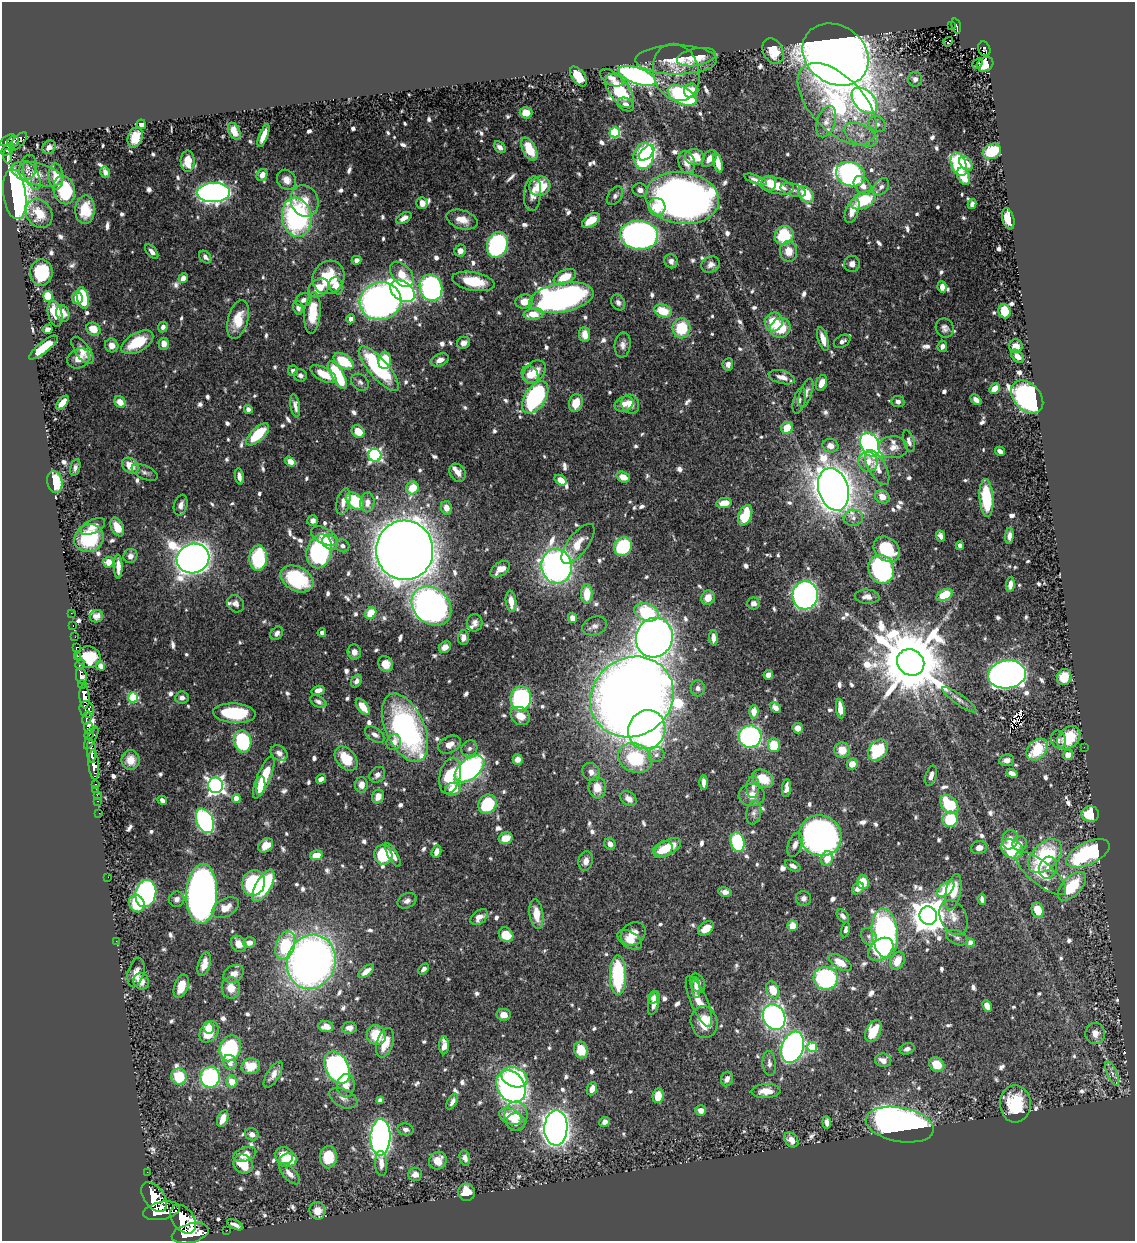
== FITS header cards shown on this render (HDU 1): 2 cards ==
NAXIS1  =                 1133
NAXIS2  =                 1239

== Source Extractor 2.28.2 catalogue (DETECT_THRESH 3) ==
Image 1133 x 1239 px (HDU 1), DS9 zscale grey, 1 PNG px = 1 image px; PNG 1137 x 1243 px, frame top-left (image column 1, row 1239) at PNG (2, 2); each listed source drawn as its Kron ellipse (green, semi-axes under 4 px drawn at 4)
Background 0.993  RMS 0.011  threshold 0.0332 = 3 sigma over >= 5 px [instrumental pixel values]
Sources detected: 921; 3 with non-positive FLUX_AUTO (blend fragments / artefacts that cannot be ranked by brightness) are neither listed nor drawn; of the other 918, the 500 brightest by FLUX_AUTO listed and drawn (418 fainter detections omitted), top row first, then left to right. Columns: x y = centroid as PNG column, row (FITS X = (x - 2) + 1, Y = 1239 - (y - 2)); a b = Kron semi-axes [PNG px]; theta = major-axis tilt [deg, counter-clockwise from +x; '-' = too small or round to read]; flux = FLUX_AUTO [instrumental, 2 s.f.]
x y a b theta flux
951 25 3 2 - 10
956 26 8 4 -77 72
948 42 5 3 - 5
984 49 7 5 -66 70
773 51 13 9 -62 18
836 54 35 29 -35 1700
696 57 20 8 11 16
676 60 41 14 0 22
977 63 6 3 44 9
985 64 8 7 - 12
676 72 29 23 -74 20
578 76 11 6 -54 18
637 76 19 8 -20 270
611 78 12 7 -31 5.1
915 79 7 7 - 3.4
620 91 19 10 -54 39
691 91 7 7 - 11
682 95 15 8 -27 110
865 101 15 10 -45 200
626 104 9 6 -29 3.8
837 104 50 27 -47 120
526 113 6 5 - 14
826 122 16 9 72 7.6
141 124 4 4 - 5.9
877 124 9 7 -36 3.7
234 131 9 5 -64 7.8
615 132 5 5 - 66
861 135 18 10 -26 10
263 136 12 4 68 8
135 137 10 7 71 14
7 140 9 4 33 430
18 141 11 5 48 290
13 142 6 5 - 290
49 147 7 6 - 3.9
500 147 7 5 -46 3.7
529 149 12 6 -63 23
8 150 7 4 37 300
992 151 9 7 27 29
647 153 9 5 47 75
7 156 7 3 -88 190
644 156 13 10 80 150
695 157 10 7 -8 13
709 159 9 6 52 5.9
188 161 11 7 -89 12
687 162 12 8 -73 8.6
718 163 10 4 -75 10
966 163 8 5 -49 7.3
959 164 12 7 -69 73
28 167 13 8 76 4.4
105 172 6 4 -76 3.8
37 174 27 11 -15 14
850 174 15 11 -24 230
262 175 6 5 - 6.3
32 176 15 7 -66 5.9
963 176 9 6 -64 13
56 177 13 7 -87 13
755 179 12 4 -21 3.8
287 180 10 9 - 6.2
769 183 7 7 - 9.4
863 185 10 7 -50 7.2
540 186 11 9 24 24
776 186 18 8 -13 23
881 187 9 7 51 3.6
64 190 14 10 -76 62
640 190 7 6 - 4.6
793 190 13 6 -16 3.4
214 192 16 9 3 360
15 194 25 11 -82 490
532 194 17 8 85 7.9
806 195 9 6 -48 22
615 196 10 6 53 3
682 198 37 26 -8 590
863 200 13 8 25 44
305 201 16 13 -70 12
422 203 6 5 - 6.7
972 204 5 4 - 3.7
657 207 9 8 - 15
85 210 14 10 88 21
852 211 13 6 70 9.3
39 214 15 12 -54 15
297 217 19 15 -82 150
404 218 8 5 30 5.1
1008 219 11 6 -75 17
462 220 16 9 -18 10
591 221 10 6 35 14
639 235 19 14 -7 340
784 235 10 9 - 44
497 245 13 10 71 130
460 251 6 5 - 4.8
789 251 10 8 -80 11
152 252 8 4 -50 3.6
205 257 7 5 -50 3.5
357 260 5 4 - 4
671 261 7 6 - 3.3
711 264 9 8 - 4.8
852 264 8 8 - 4
41 272 13 11 89 36
402 274 14 9 -51 14
329 277 17 15 55 33
565 277 12 6 25 19
183 278 5 4 - 5.2
473 281 21 9 -11 26
336 286 9 6 -69 9.3
942 287 6 4 -83 6.1
319 288 11 8 33 15
431 288 13 11 -73 200
403 291 13 9 -35 390
48 296 5 5 - 35
77 298 6 5 - 9.5
83 298 11 6 -77 49
561 298 32 14 11 350
303 300 8 6 24 3.6
380 301 21 19 16 500
524 302 9 7 10 11
618 302 8 6 -60 3.2
298 308 7 5 -74 3.4
663 311 9 6 -19 19
1004 311 7 6 - 27
63 313 8 6 -72 6.9
312 313 21 8 85 23
55 314 13 7 -75 17
533 314 10 6 8 14
351 319 4 4 - 4.6
238 320 20 10 74 20
774 322 9 8 - 21
163 327 5 4 - 3.8
681 328 10 9 - 30
780 328 10 9 - 22
945 328 10 9 - 3.5
47 329 5 4 - 3.7
93 329 7 6 - 12
585 334 7 5 -84 9.4
823 339 12 5 -73 8.5
842 341 9 5 28 3
137 342 18 9 30 31
463 343 7 6 - 3.9
164 344 6 5 - 7.5
112 345 7 6 - 5.9
623 345 12 8 84 4.2
942 346 6 5 - 3.3
1016 346 7 6 - 5.3
43 348 18 5 38 29
82 350 16 7 -54 8.6
1017 356 8 5 -45 5.9
79 358 12 9 26 8.1
385 360 8 6 87 26
440 360 9 6 24 6.1
344 361 11 6 -33 32
728 364 6 5 - 3.2
379 369 28 9 -49 92
293 371 5 5 - 3.4
535 372 13 9 47 13
323 374 14 6 -28 15
300 375 6 6 - 3.1
337 375 16 6 -60 59
530 375 9 8 - 8.4
782 377 13 6 -14 7.2
360 382 10 7 -42 2.9
821 383 8 5 72 7.5
995 389 6 4 44 12
806 393 15 6 71 4.6
535 397 18 10 57 130
1027 397 19 13 -47 280
976 400 6 4 -42 4.2
799 401 13 6 74 3
120 402 6 5 - 9
898 402 6 5 - 3.2
62 403 8 4 52 9.9
576 403 9 6 78 14
624 404 10 7 23 6.4
630 404 10 8 -63 8.2
295 406 12 4 -80 3.9
248 409 4 4 - 4.2
787 428 6 6 - 19
358 432 7 6 - 15
258 434 14 6 44 31
909 441 11 5 -73 3.4
870 445 12 9 -62 270
831 446 8 7 - 6.4
893 447 15 11 2 7.7
1000 451 5 4 - 4.1
375 455 6 6 - 160
290 461 6 4 -35 12
868 462 10 9 - 9.4
130 466 9 7 -41 13
75 467 8 5 74 2.9
877 468 19 8 -61 9.8
145 472 14 6 -24 3.4
458 473 9 7 -57 5.8
239 477 8 4 -80 4
623 477 7 5 -21 9.5
561 480 6 4 -34 9.8
55 482 11 7 -77 32
412 488 6 6 - 16
833 489 22 15 -73 1400
882 497 8 6 -35 8.8
986 498 19 7 -86 41
343 501 13 6 77 7
355 501 10 7 -42 42
367 502 10 7 85 6.6
724 503 8 5 8 12
181 505 10 6 76 4.9
446 508 7 5 -78 6.2
745 515 11 6 68 37
853 518 10 8 7 4.9
313 520 5 5 - 3.1
93 526 13 7 26 8
117 527 10 6 -65 12
324 536 14 7 -28 12
940 536 6 4 -67 3.5
1009 536 8 4 86 3.9
89 538 15 13 28 52
330 542 8 6 -33 9.9
578 544 24 10 53 13
960 545 4 4 - 3.5
342 546 7 6 - 3.2
623 547 10 8 50 55
887 549 14 11 -39 36
405 550 30 28 -86 2500
319 551 17 12 76 150
130 556 7 6 - 3.5
258 558 12 9 87 59
193 559 16 14 21 1200
108 562 6 5 - 10
557 566 17 15 -82 370
118 567 12 4 -88 6.7
500 569 11 6 36 10
881 569 14 12 -69 120
297 579 17 12 -27 58
1010 584 8 4 84 4.3
587 594 9 5 -90 19
805 595 14 12 85 420
945 595 8 5 29 26
867 597 12 7 -3 5.1
708 598 7 6 - 9.5
511 601 11 5 -83 10
753 603 6 6 - 4.2
236 604 9 8 - 3.3
431 606 22 17 -43 510
647 612 13 8 -21 52
71 613 2 2 - 9.2
371 613 6 5 - 25
96 616 7 6 - 3.8
573 618 5 4 - 5.6
475 623 9 7 88 3.7
73 625 3 2 - 16
595 626 13 9 19 4.2
277 633 7 5 51 3.3
322 633 4 4 - 3.3
75 637 2 2 - 10
463 637 7 5 89 5.5
654 638 20 18 69 800
714 638 7 4 -87 6.1
445 647 6 5 - 7.4
76 648 4 3 - 63
354 652 7 6 - 4.4
78 656 4 4 - 270
89 657 12 10 -12 27
911 662 14 12 -39 9800
80 664 5 4 - 320
386 664 8 7 - 9.3
100 666 5 4 - 4.8
1007 674 19 14 9 650
768 675 5 4 - 4
81 676 8 5 -81 1800
1064 677 8 7 - 17
356 681 7 5 59 3.8
82 684 4 4 - 620
698 688 8 7 - 3
318 690 6 4 16 5.1
84 696 12 5 -86 3400
133 697 5 5 - 58
632 697 43 39 36 1600
182 698 7 6 - 4.1
521 698 12 10 80 120
959 700 20 5 -35 4.8
318 702 9 5 -29 3.1
363 707 9 5 -53 14
775 707 6 4 -43 3.9
87 709 8 7 - 790
840 709 9 4 -82 9.2
754 712 6 5 - 8
234 713 21 10 -4 58
520 716 10 8 -36 10
87 718 7 4 77 550
89 728 6 4 -73 1200
405 728 36 19 -65 200
798 728 5 5 - 6.1
647 730 20 18 59 350
89 734 5 3 - 210
375 734 11 6 -33 4.2
750 737 11 11 - 170
91 738 12 4 60 300
1069 738 13 10 47 29
1058 740 9 7 -77 3
243 741 11 8 -79 71
394 742 8 7 - 6.6
449 745 12 8 25 8
774 745 6 6 - 22
1084 747 2 2 - 12
469 748 8 7 - 3
842 750 8 7 - 11
878 750 11 8 51 52
1037 750 12 9 48 33
91 751 12 4 -87 1900
279 753 9 7 -35 4.1
656 755 8 7 - 3.1
1068 755 5 5 - 7.7
635 758 17 14 -28 48
346 759 14 9 -49 23
518 759 5 5 - 5.5
130 760 10 9 - 7.8
1007 760 7 5 9 4.7
852 764 5 5 - 8.7
94 765 15 5 -85 1800
469 769 17 10 39 220
591 772 9 8 - 4.9
1012 773 6 4 -22 5.9
377 775 9 7 46 3.5
450 776 18 10 77 34
931 776 10 5 74 4.5
264 777 23 6 67 31
321 779 5 4 - 3.3
763 779 11 8 -27 16
703 782 7 3 -90 4.6
95 784 3 2 - 29
216 785 8 7 - 310
361 785 7 6 - 5.8
261 786 9 4 83 11
753 787 11 6 87 4
597 788 11 8 -84 13
787 788 9 4 84 4.8
96 789 2 2 - 17
453 789 8 6 20 14
97 795 2 2 - 16
752 795 13 11 1 7.7
378 796 7 6 - 7.1
236 798 4 4 - 12
629 799 9 6 -39 6.2
162 800 5 4 - 3.2
97 801 3 2 - 22
487 804 10 8 53 49
949 804 11 7 -46 37
99 813 2 2 - 12
754 813 12 7 79 3.5
1090 814 8 8 - 28
950 819 8 7 - 35
205 821 13 8 -66 180
820 836 21 20 - 490
505 838 7 5 15 12
1010 840 10 8 74 6.6
737 842 10 7 -78 58
610 844 6 5 - 5
1020 844 7 7 - 4.3
266 845 8 6 37 10
795 845 13 7 70 4.5
668 847 14 7 28 22
979 848 8 6 11 4.6
663 849 10 7 31 14
1012 849 11 9 -30 41
436 852 6 4 73 5.6
1088 853 23 11 25 83
316 855 6 5 - 12
383 855 10 9 - 42
393 855 13 5 -61 6.1
1045 856 20 13 45 64
827 859 7 6 - 10
586 861 10 7 78 5.5
793 866 8 5 -28 3.5
1048 868 11 9 73 6
1041 873 31 11 -39 19
108 877 2 2 - 16
863 882 7 6 - 17
254 883 13 11 72 89
263 886 18 7 60 58
1072 886 18 9 46 32
858 888 7 5 41 6.1
946 889 10 6 41 27
725 892 7 5 -11 3.6
953 892 18 7 78 18
146 894 13 10 77 150
202 894 30 15 87 650
803 898 7 7 - 3.5
177 899 8 7 - 3.6
982 899 6 4 -85 3
407 901 10 7 25 4.1
137 904 9 7 -66 34
225 908 15 8 29 10
1038 910 8 6 -70 12
536 914 15 7 -82 14
928 915 9 8 - 1900
843 916 8 5 -51 3.1
479 917 10 6 37 6.5
954 918 18 13 -63 9.5
792 926 5 5 - 11
706 928 9 6 38 11
845 930 7 4 77 3
885 933 24 13 -84 230
633 934 13 10 36 9.8
506 935 8 6 -44 19
869 936 9 7 -56 3
957 938 11 7 -23 3.1
630 940 13 8 -32 8.5
116 941 2 2 - 7.6
249 943 6 5 - 4.6
970 943 4 4 - 11
238 944 9 7 -48 8.3
285 946 14 9 72 44
881 949 14 10 38 30
897 961 9 6 63 12
311 962 27 24 71 560
840 962 13 6 -32 13
204 964 12 6 73 7.6
423 969 6 4 46 2.9
366 971 9 4 38 7.5
136 973 15 8 76 7.2
234 974 11 8 30 6.1
618 975 20 8 -90 72
826 978 12 11 - 95
141 981 8 7 - 9.7
697 983 10 7 -64 5.3
181 986 12 7 70 14
696 987 10 4 -85 3.8
231 988 11 9 -79 10
773 990 9 6 -68 17
653 998 6 4 66 3.5
699 1001 27 8 -67 13
654 1003 12 5 74 5.3
987 1006 6 4 -64 8.6
504 1015 7 6 - 7.2
774 1017 13 10 -63 240
704 1022 16 13 -77 20
326 1026 7 5 -5 6.1
209 1027 6 5 - 9.2
349 1028 7 6 - 5.2
873 1031 12 7 63 24
209 1032 11 8 54 27
1095 1033 10 10 - 7.7
376 1035 10 9 - 20
385 1043 15 8 71 13
444 1045 9 5 89 7.9
792 1047 16 10 70 300
812 1047 5 5 - 40
230 1048 13 10 67 94
907 1049 7 5 19 3.1
581 1050 8 7 - 15
883 1060 8 6 -10 6.2
230 1062 7 6 - 8.5
769 1063 13 6 -85 3.5
937 1064 8 6 -38 16
251 1066 9 8 - 17
337 1067 17 11 -64 310
1112 1073 13 5 -66 3.7
273 1075 15 6 58 5.9
179 1077 8 8 - 31
210 1077 10 10 - 110
514 1077 13 9 -22 87
727 1079 7 6 - 4.1
232 1082 6 5 - 11
346 1086 11 9 86 8.5
511 1086 17 13 -55 300
592 1089 7 5 66 6.7
766 1091 14 7 2 11
658 1096 7 5 84 15
343 1098 15 9 -26 5
380 1100 4 4 - 3
452 1102 9 4 62 3.7
1015 1104 19 15 -88 38
701 1110 5 5 - 4.5
510 1116 12 7 -24 15
516 1116 15 11 88 19
223 1118 8 5 69 12
516 1122 9 8 - 6.1
605 1122 5 5 - 4.4
827 1122 6 4 -85 3.4
900 1125 34 17 -10 440
556 1128 17 11 89 930
406 1129 8 6 -14 3.2
252 1134 7 6 - 4.2
380 1137 18 10 88 320
791 1140 8 6 -48 6.9
245 1154 12 6 19 10
284 1156 9 8 - 13
328 1157 11 8 88 24
465 1158 8 5 -76 3.6
288 1160 9 7 20 25
438 1161 9 8 - 11
381 1163 12 6 -87 6.5
243 1164 10 9 - 22
147 1172 2 2 - 8.5
290 1174 13 6 -47 5.9
415 1174 7 6 - 5.8
467 1192 8 8 - 15
154 1197 17 10 -54 6300
161 1211 19 9 12 6500
317 1211 9 8 - 8.9
183 1219 16 11 -53 4600
235 1225 9 4 -28 4
227 1230 2 2 - 10
190 1233 19 9 14 5900
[418 fainter detections neither listed nor drawn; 3 non-positive-flux detections neither listed nor drawn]